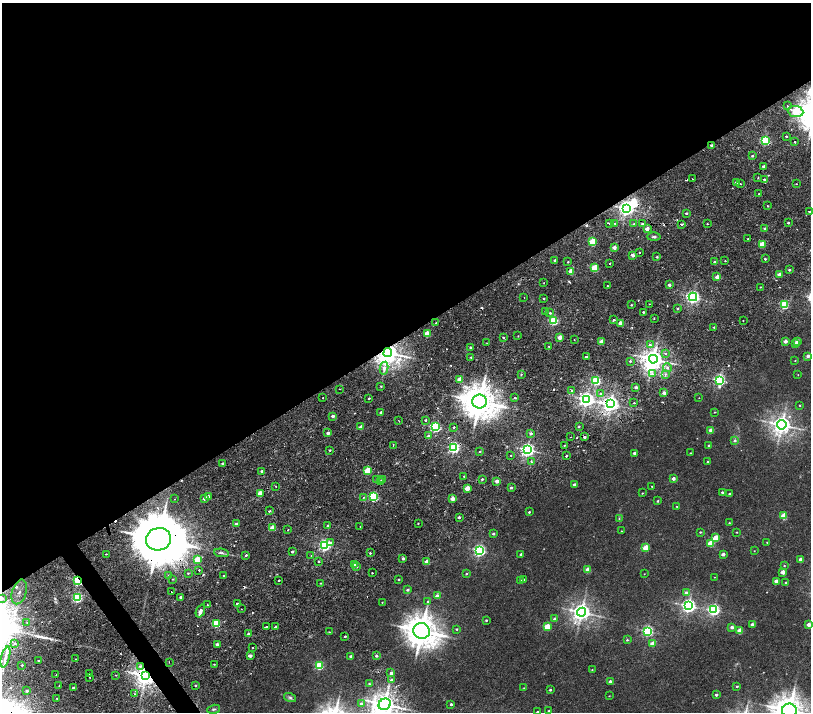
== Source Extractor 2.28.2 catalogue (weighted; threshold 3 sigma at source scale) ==
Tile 2 of 4 x 4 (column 2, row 1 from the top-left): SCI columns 1619-3236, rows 4594-6013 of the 6477 x 6411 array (HDU 1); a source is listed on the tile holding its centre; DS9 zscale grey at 2 x 2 block average (1 PNG px = mean of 2 x 2 image px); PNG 813 x 714 px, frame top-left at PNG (2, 3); each listed source drawn as its Kron ellipse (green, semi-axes under 4 px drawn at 4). Shown black and unused: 48% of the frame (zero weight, under 2 of 4 exposures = <1% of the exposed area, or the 3 px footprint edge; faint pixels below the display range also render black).
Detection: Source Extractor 2.28.2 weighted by HDU 2 'WHT'; one run over the whole footprint, this tile lists its part. Background 0.00651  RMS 0.0027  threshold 0.0123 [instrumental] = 3 sigma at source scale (4.5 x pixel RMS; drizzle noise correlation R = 1.50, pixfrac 1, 0.0396/0.0396 arcsec/px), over >= 5 px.
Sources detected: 329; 1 too faint to see at this stretch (2 x 2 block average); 3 inside a brighter object's white glare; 12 cosmic-ray / hot-pixel residue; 2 long thin detections or spike segments (spike, bleed or trail) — neither listed nor drawn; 2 inside a brighter listed object's ellipse — not listed separately; the other 309 listed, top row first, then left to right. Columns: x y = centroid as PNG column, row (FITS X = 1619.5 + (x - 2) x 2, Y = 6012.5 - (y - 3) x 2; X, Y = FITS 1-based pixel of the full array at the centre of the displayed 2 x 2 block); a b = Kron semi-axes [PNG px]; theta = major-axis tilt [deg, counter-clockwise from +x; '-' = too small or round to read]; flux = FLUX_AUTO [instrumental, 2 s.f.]
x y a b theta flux
787 106 2 2 - 0.38
795 112 8 5 -6 17
786 136 2 2 - 0.58
765 140 3 3 - 55
795 142 2 2 - 1.5
711 145 2 2 - 1.2
752 156 2 2 - 0.7
763 166 2 2 - 1.5
758 177 2 2 - 0.73
692 179 2 2 - 0.2
764 179 3 3 - 1
736 182 2 2 - 1.9
740 184 2 2 - 0.3
797 184 2 2 - 0.24
759 194 2 2 - 0.24
767 206 2 2 - 0.38
626 208 4 4 - 210
809 212 2 2 - 1.6
686 213 2 2 - 1.2
610 223 2 2 - 2.4
615 223 2 2 - 1.4
788 223 2 2 - 0.72
634 224 2 2 - 0.51
642 224 2 2 - 3.1
682 224 2 2 - 3.3
707 224 2 2 - 0.39
647 229 2 2 - 4.6
765 229 2 2 - 1.2
654 237 7 3 1 1
748 239 2 2 - 0.92
592 242 3 3 - 23
762 244 3 2 - 9.1
614 247 2 2 - 4
639 252 2 2 - 0.49
633 255 2 2 - 3.9
657 257 2 2 - 0.71
765 259 2 2 - 0.89
555 260 2 2 - 1.1
725 261 2 2 - 0.41
568 262 2 2 - 0.53
715 262 2 2 - 1.9
610 263 2 2 - 1.3
595 268 3 3 - 19
789 270 2 2 - 1.1
571 271 3 2 - 8.5
779 275 2 2 - 4.3
717 277 2 2 - 5.3
544 283 2 2 - 0.24
669 285 2 2 - 1.6
607 286 2 2 - 0.75
760 287 3 2 - 0.32
693 297 4 4 - 140
524 298 2 2 - 0.19
544 298 2 2 - 0.46
649 304 2 2 - 0.27
784 304 3 3 - 40
631 305 2 2 - 0.55
677 308 2 2 - 0.75
545 311 2 2 - 0.45
643 312 2 2 - 0.74
550 313 2 2 - 0.82
654 318 2 2 - 0.38
554 320 3 3 - 39
613 320 2 2 - 4.7
743 321 2 2 - 0.42
436 323 2 2 - 0.66
620 323 2 2 - 5.3
714 327 2 2 - 0.43
427 333 3 2 - 10
518 336 2 2 - 0.27
503 337 2 2 - 2
560 337 2 2 - 6.3
574 339 2 2 - 0.62
785 341 2 2 - 3.6
797 341 3 2 - 4.9
601 342 2 2 - 6.8
487 343 2 2 - 0.19
795 343 3 2 - 0.84
650 345 3 3 - 0.95
549 346 3 2 - 0.48
470 347 2 2 - 0.7
388 353 4 4 - 610
665 354 2 2 - 3.1
808 356 3 2 - 2.1
471 357 3 2 - 0.38
586 357 2 2 - 3.6
653 359 4 4 - 430
795 360 3 2 - 0.27
630 361 3 2 - 0.79
384 368 6 4 80 2.2
667 368 4 4 - 1.5
521 374 3 2 - 0.53
652 374 3 3 - 0.9
665 374 3 3 - 0.8
798 375 2 2 - 0.18
460 379 2 2 - 7.9
596 380 3 3 - 44
720 380 4 3 - 85
381 386 3 2 - 0.47
636 387 2 2 - 2.6
340 389 2 2 - 0.22
572 390 2 2 - 1.1
664 393 2 2 - 3.7
601 394 4 3 - 1.3
323 398 2 2 - 0.41
369 398 2 2 - 0.55
515 398 2 2 - 1.7
699 398 2 2 - 0.17
586 400 4 4 - 210
480 401 7 7 - 1200
634 403 2 2 - 1.1
611 404 4 4 - 250
800 405 2 2 - 0.41
381 412 2 2 - 1.6
715 412 2 2 - 0.31
333 416 2 2 - 2.6
425 420 2 2 - 0.95
399 421 2 2 - 0.33
782 425 4 4 - 350
579 426 2 2 - 0.74
361 427 2 2 - 5.1
435 427 3 3 - 64
453 427 2 2 - 1
711 430 3 2 - 5.7
328 433 2 2 - 2.5
531 433 3 2 - 1.6
428 436 3 3 - 1.4
570 437 2 2 - 0.34
584 437 3 3 - 1.3
735 440 3 3 - 1.2
393 445 3 2 - 0.32
564 445 2 2 - 0.39
709 445 2 2 - 0.72
454 448 3 3 - 90
330 450 2 2 - 0.51
527 450 4 3 - 160
480 451 2 2 - 0.47
634 453 2 2 - 1.7
691 453 2 2 - 0.33
511 455 2 2 - 0.46
566 456 2 2 - 4.9
531 461 2 2 - 1.9
708 462 2 2 - 0.55
222 463 2 2 - 0.76
262 471 3 2 - 1
368 471 3 3 - 24
464 476 2 2 - 0.56
673 478 2 2 - 2.9
482 479 2 2 - 0.8
376 480 3 3 - 0.55
383 480 2 2 - 1.1
497 481 2 2 - 4.4
381 482 3 2 - 6.5
575 485 2 2 - 2.5
276 486 2 2 - 0.5
652 486 2 2 - 0.3
467 488 2 2 - 9.2
511 488 2 2 - 1.3
722 492 2 2 - 1.1
260 493 2 2 - 7.4
642 493 2 2 - 0.36
730 494 2 2 - 1
208 497 2 2 - 4.8
363 497 2 2 - 0.45
373 497 3 3 - 59
175 499 2 2 - 0.24
204 499 2 2 - 2
452 499 2 2 - 5.3
658 501 2 2 - 0.62
677 506 2 2 - 0.37
269 511 2 2 - 1.3
529 512 2 2 - 0.75
784 516 3 3 - 15
459 517 2 2 - 1.5
619 519 3 2 - 0.41
729 523 2 2 - 0.34
236 524 2 2 - 2.1
418 524 2 2 - 0.34
328 525 2 2 - 1.1
272 527 2 2 - 7.5
360 527 2 2 - 0.26
288 530 2 2 - 0.24
621 531 2 2 - 0.23
700 532 2 2 - 0.55
737 532 2 2 - 0.35
493 534 2 2 - 1.2
716 538 3 2 - 13
158 539 12 11 - 5400
767 542 2 2 - 0.34
330 543 3 2 - 2.4
711 543 3 3 - 13
325 545 3 3 - 100
646 548 3 3 - 14
480 550 4 3 - 98
754 551 2 2 - 0.25
292 552 2 2 - 1.2
222 553 7 2 -5 1
370 553 2 2 - 0.61
106 554 2 2 - 0.95
521 554 2 2 - 1.2
723 554 2 2 - 3.1
246 555 2 2 - 3.8
311 555 2 2 - 0.3
403 558 2 2 - 1.8
801 559 2 2 - 3.9
197 560 3 2 - 14
318 561 2 2 - 1.6
427 562 2 2 - 4.4
354 565 2 2 - 4
784 566 2 2 - 0.38
357 567 2 2 - 0.8
199 570 2 2 - 0.76
588 570 3 2 - 8.4
783 572 2 2 - 5.8
188 573 2 2 - 0.59
372 573 2 2 - 1
466 574 2 2 - 0.61
644 574 3 2 - 0.21
169 576 3 2 - 1.1
224 576 2 2 - 1
715 577 2 2 - 0.16
173 579 3 2 - 0.37
398 579 2 2 - 0.63
279 580 2 2 - 2
524 580 2 2 - 0.96
78 581 3 2 - 51
521 581 3 2 - 1.8
776 581 2 2 - 4.4
320 583 2 2 - 0.3
786 583 2 2 - 1.7
408 590 2 2 - 1.4
19 592 13 7 73 10
171 592 2 2 - 0.31
686 593 3 3 - 1.7
437 596 2 2 - 3.2
181 597 2 2 - 1.8
2 598 2 2 - 1.2
77 598 3 3 - 61
382 602 2 2 - 0.33
428 602 3 3 - 0.56
237 604 2 2 - 1.9
207 605 2 2 - 1.1
688 606 4 4 - 160
241 609 2 2 - 0.41
714 610 3 3 - 95
200 611 7 3 69 2.7
581 612 4 4 - 330
555 619 2 2 - 2.5
486 620 2 2 - 0.72
27 623 2 2 - 0.47
216 623 3 3 - 27
752 624 2 2 - 3.3
809 625 2 2 - 5.5
266 626 2 2 - 1.3
275 627 2 2 - 3.2
547 627 3 3 - 16
732 627 3 2 - 2.1
456 629 2 2 - 0.63
422 631 8 7 - 1000
648 631 3 3 - 76
740 631 3 2 - 10
329 632 2 2 - 0.4
248 634 2 2 - 2.4
345 636 2 2 - 0.73
627 640 3 3 - 0.57
15 643 3 2 - 0.59
217 644 2 2 - 2
652 644 2 2 - 6
252 648 2 2 - 0.69
250 656 2 2 - 3.8
351 656 2 2 - 3.1
376 656 2 2 - 1.1
5 657 10 3 76 2.6
75 659 2 2 - 0.32
39 661 2 2 - 1.3
169 662 2 2 - 0.29
214 664 2 2 - 0.51
22 665 2 2 - 0.51
319 665 3 3 - 32
140 666 4 4 - 1.5
592 670 2 2 - 0.3
391 673 2 2 - 2.7
90 674 2 2 - 0.87
56 675 2 2 - 0.29
115 675 3 2 - 0.34
146 676 4 3 - 400
90 677 2 2 - 1.2
391 679 2 2 - 1.5
610 681 2 2 - 2.2
369 684 3 3 - 0.54
196 685 2 2 - 0.64
59 686 2 2 - 0.75
737 686 2 2 - 0.7
73 688 2 2 - 10
524 688 2 2 - 0.22
550 690 2 2 - 0.83
27 691 2 2 - 0.96
134 694 2 2 - 0.32
716 695 2 2 - 1.9
609 696 3 2 - 0.25
290 697 6 4 -17 1.2
57 699 2 2 - 2.3
361 704 3 3 - 1.7
385 704 6 5 - 560
451 704 2 2 - 1.4
214 709 7 3 15 0.94
789 710 7 7 - 910
549 711 2 2 - 0.48
538 712 2 2 - 1.5
Overlapping masked pixels (flux is a lower limit): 12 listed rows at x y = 711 145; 626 208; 682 224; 571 271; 388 353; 480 401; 611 404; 333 416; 158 539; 78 581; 140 666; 146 676
Isophote crosses this tile's border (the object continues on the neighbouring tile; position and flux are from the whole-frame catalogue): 4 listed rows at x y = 2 598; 385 704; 789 710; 538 712
Diffuse or blended objects may show on this block-average render without a row.